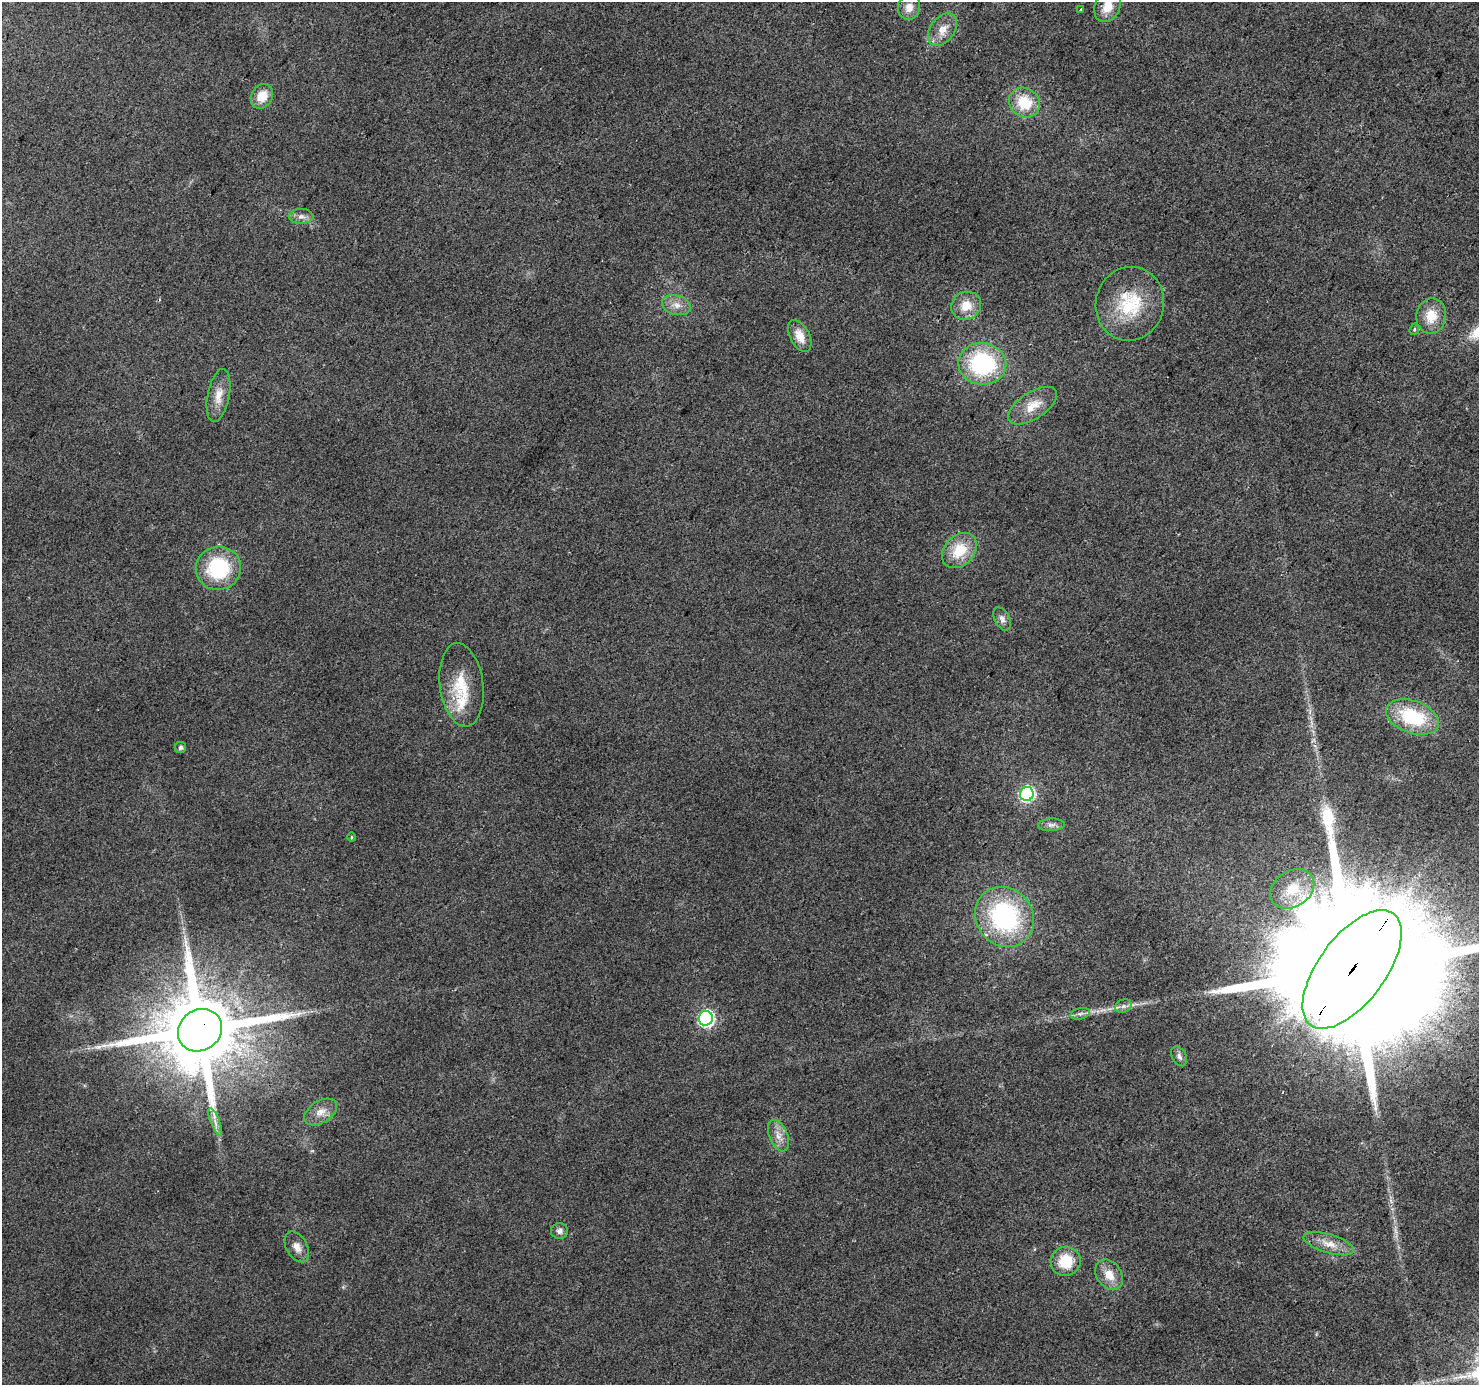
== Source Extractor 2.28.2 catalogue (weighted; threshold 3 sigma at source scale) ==
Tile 10 of 4 x 4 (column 2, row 3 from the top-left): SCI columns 1477-2953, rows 1571-2953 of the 5912 x 5973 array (HDU 1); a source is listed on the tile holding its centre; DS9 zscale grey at full resolution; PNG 1481 x 1387 px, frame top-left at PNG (2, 2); each listed source drawn as its Kron ellipse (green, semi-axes under 4 px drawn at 4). Shown black and unused: <1% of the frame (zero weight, under 2 of 3 exposures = <1% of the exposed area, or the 3 px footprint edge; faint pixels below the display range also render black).
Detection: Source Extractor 2.28.2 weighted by HDU 2 'WHT'; one run over the whole footprint, this tile lists its part. Background 0.0442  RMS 0.0086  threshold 0.0388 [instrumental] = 3 sigma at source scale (4.5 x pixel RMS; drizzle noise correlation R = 1.50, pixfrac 1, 0.0396/0.0396 arcsec/px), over >= 5 px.
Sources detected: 42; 1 inside a brighter listed object's ellipse — not listed separately; the other 41 listed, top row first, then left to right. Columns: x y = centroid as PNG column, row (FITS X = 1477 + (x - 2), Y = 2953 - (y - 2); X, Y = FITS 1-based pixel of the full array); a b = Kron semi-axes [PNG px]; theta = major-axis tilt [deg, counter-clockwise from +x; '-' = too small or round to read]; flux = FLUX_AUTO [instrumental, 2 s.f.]
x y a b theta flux
909 7 12 11 - 8.3
1107 7 16 12 62 14
1080 9 3 2 - 1.3
942 30 18 12 54 11
262 96 13 10 59 14
1024 103 16 14 -36 27
301 216 12 7 0 4.7
1130 304 37 34 76 52
676 305 15 9 -15 7.8
966 306 15 13 28 14
1431 316 17 15 80 18
1414 329 6 4 70 1.2
800 336 17 9 -63 11
982 364 24 21 -6 94
219 395 27 11 79 12
1033 406 28 13 33 16
959 551 20 15 46 26
218 568 23 21 14 61
1002 619 12 7 -63 3.9
462 685 42 21 -83 35
1412 717 27 16 -19 56
180 748 6 5 - 2.7
1027 794 7 7 - 150
1051 825 13 6 3 3.7
351 837 5 3 - 0.9
1292 889 23 18 33 25
1004 917 31 28 -51 120
1352 969 69 33 53 84000
1123 1006 8 6 21 3.4
1080 1014 10 5 13 2.8
706 1018 7 7 - 190
200 1030 23 20 37 13000
1179 1056 10 7 -61 3.4
321 1112 18 11 32 9.4
215 1122 15 4 -69 4.5
778 1136 16 9 -67 8
559 1231 8 7 - 3.8
1329 1244 26 9 -17 12
297 1247 17 10 -60 7
1066 1261 15 14 - 25
1109 1275 16 12 -53 13
Overlapping masked pixels (flux is a lower limit): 2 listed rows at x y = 1352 969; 200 1030
Isophote crosses this tile's border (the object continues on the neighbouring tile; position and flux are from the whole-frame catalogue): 2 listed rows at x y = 1107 7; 1352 969